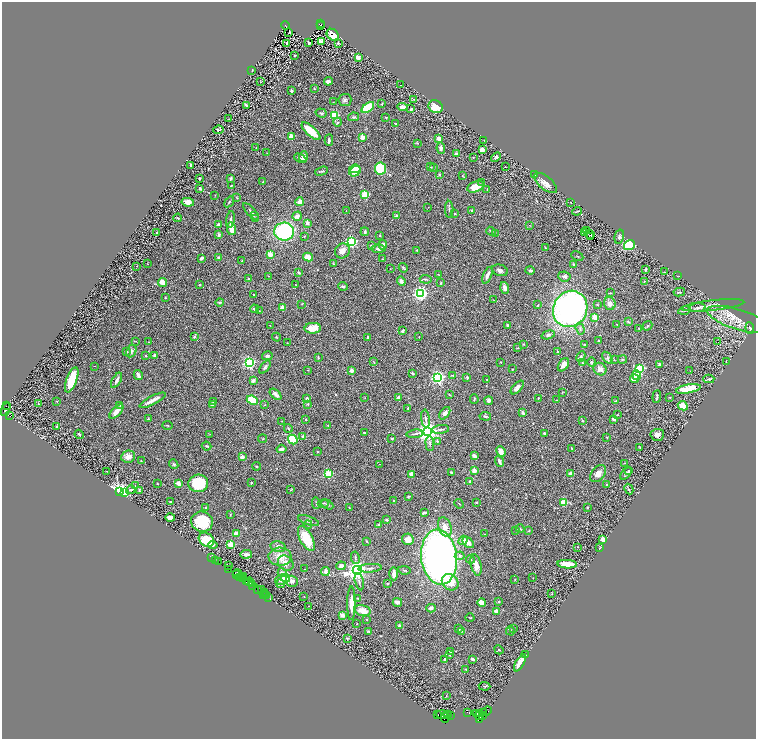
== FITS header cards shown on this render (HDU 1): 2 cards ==
NAXIS1  =                 1508
NAXIS2  =                 1474

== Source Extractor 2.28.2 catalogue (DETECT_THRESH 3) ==
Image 1508 x 1474 px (HDU 1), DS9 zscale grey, zoomed out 1/2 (1 PNG px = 2 x 2 image px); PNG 758 x 741 px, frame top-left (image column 1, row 1474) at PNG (2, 2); each listed source drawn as its Kron ellipse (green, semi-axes under 4 px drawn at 4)
Background 0.709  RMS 0.035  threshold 0.106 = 3 sigma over >= 5 px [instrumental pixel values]
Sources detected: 506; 49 cannot appear on this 1/2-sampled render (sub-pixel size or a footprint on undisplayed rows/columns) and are neither listed nor drawn; the other 457 listed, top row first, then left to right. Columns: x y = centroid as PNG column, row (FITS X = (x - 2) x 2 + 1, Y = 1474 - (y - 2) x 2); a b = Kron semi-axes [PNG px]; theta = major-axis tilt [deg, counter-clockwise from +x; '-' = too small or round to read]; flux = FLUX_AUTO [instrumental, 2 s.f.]
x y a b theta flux
320 24 2 1 - 230
285 25 4 2 - 700
320 26 2 1 - 22
288 32 2 1 - 4.9
333 35 7 5 -44 130
322 41 3 3 - 77
287 43 3 1 - 68
309 43 4 2 - 11
338 43 2 2 - 24
295 55 2 1 - 3
358 58 4 3 - 31
252 70 2 2 - 3.6
261 81 2 2 - 1.7
328 81 4 3 - 28
401 85 2 1 - 2.3
314 89 3 3 - 5.3
291 91 3 3 - 8.8
414 99 4 3 - 7.3
345 100 6 6 - 21
333 102 2 2 - 2.5
382 104 3 2 - 4.1
246 105 3 2 - 16
368 107 7 4 37 220
402 107 5 4 - 27
436 107 7 6 - 88
411 109 3 2 - 6.7
321 113 6 3 -19 7.8
334 115 3 3 - 520
354 117 5 3 - 9.3
386 117 3 2 - 3.4
229 119 3 2 - 2.6
338 122 4 3 - 9.2
396 124 2 2 - 2.8
218 130 5 3 - 7.7
311 131 12 4 -42 140
291 136 2 2 - 170
362 137 2 2 - 170
439 139 3 3 - 47
329 140 5 3 - 12
484 140 2 1 - 1.8
417 143 3 2 - 4.2
256 148 2 1 - 2.2
441 148 6 4 -81 16
482 149 4 3 - 18
267 153 2 1 - 2.2
456 154 2 2 - 52
303 157 5 4 - 25
473 157 2 1 - 2.4
496 157 5 4 - 12
300 158 6 3 -26 14
191 165 2 2 - 6.9
430 167 3 2 - 5.7
434 167 2 2 - 6.4
505 167 2 2 - 2.2
380 168 6 5 - 210
355 169 6 4 6 75
321 171 6 3 19 8.5
355 171 6 5 - 72
440 174 2 2 - 15
534 175 3 3 - 4.6
462 176 3 3 - 5.1
230 178 3 2 - 16
199 179 3 2 - 5
263 182 2 2 - 4.8
482 183 3 2 - 4.2
545 183 14 6 -39 48
232 185 3 3 - 5.5
476 187 9 5 18 81
200 189 3 3 - 11
487 189 2 2 - 4.4
215 195 3 2 - 2.5
365 195 3 3 - 340
237 197 4 2 - 3.9
188 202 6 4 -10 46
229 202 6 3 55 8.3
299 202 4 4 - 28
571 202 2 2 - 4.8
428 207 2 1 - 1.5
449 209 8 2 -88 6.9
346 210 2 2 - 1.6
471 210 3 2 - 6.3
251 211 10 2 -48 12
577 211 5 1 - 6.6
454 214 2 2 - 4.3
254 216 3 2 - 6.7
297 216 5 4 - 31
397 216 3 2 - 23
178 218 4 2 - 5.9
256 218 2 2 - 3.5
230 220 8 3 82 15
307 223 3 2 - 41
219 225 2 2 - 83
529 225 2 1 - 1.8
231 229 6 3 -80 110
586 230 2 1 - 74
491 231 5 2 - 5.3
284 232 10 9 - 650
365 232 4 2 - 13
156 233 3 2 - 8.6
495 233 2 2 - 3.1
585 233 2 1 - 1.6
590 234 5 3 - 2.2
219 235 3 3 - 17
380 235 3 3 - 5
304 236 2 2 - 3.2
590 237 2 1 - 0.52
619 237 7 4 76 13
351 242 3 3 - 1200
383 245 5 4 - 30
629 245 5 5 - 230
371 246 3 3 - 11
545 248 3 2 - 2.4
379 249 7 4 2 20
416 250 3 2 - 4.6
342 251 8 7 - 45
270 254 2 2 - 190
577 256 6 2 -25 4.8
218 257 4 4 - 8.5
308 257 5 4 - 64
201 258 3 2 - 22
382 259 3 2 - 4.1
242 261 2 2 - 8.6
147 264 2 2 - 2.2
334 264 4 2 - 3.7
574 264 2 2 - 14
137 266 3 2 - 2.4
403 268 5 3 - 6.3
390 269 2 2 - 2.2
646 269 3 2 - 9
500 270 8 5 -21 23
530 270 4 3 - 11
665 272 2 2 - 2.3
298 273 3 2 - 7.8
438 275 2 2 - 2.8
487 275 9 3 68 25
268 276 3 2 - 3.2
564 276 6 5 - 15
678 276 3 1 - 2.1
248 279 3 3 - 6.1
426 279 6 2 -3 6.3
401 281 5 4 - 18
644 281 2 2 - 4.7
162 282 4 3 - 91
441 283 3 2 - 5.6
200 285 3 2 - 5
296 285 2 2 - 2.2
343 286 4 3 - 10
505 288 6 4 -71 31
679 292 6 2 9 7
610 293 4 2 - 5.5
254 294 2 2 - 7.5
420 294 3 3 - 2200
165 298 3 2 - 7.9
494 300 3 1 - 2.5
219 302 4 3 - 6.8
610 303 6 5 - 40
302 304 3 2 - 3.5
538 305 4 2 - 5.1
597 305 3 2 - 5.6
713 305 31 5 6 81
282 307 2 2 - 120
698 308 8 4 5 19
254 309 4 3 - 12
570 309 18 16 60 2400
259 311 3 2 - 4.6
685 311 6 3 12 12
595 317 2 2 - 160
738 319 32 10 -17 130
628 322 3 3 - 11
617 324 2 1 - 2.2
270 325 2 1 - 1.6
507 325 3 2 - 11
647 326 5 2 - 5.5
313 328 8 5 3 64
639 328 3 2 - 3.2
750 328 6 2 -83 13
580 329 6 3 -73 12
403 331 3 3 - 7.3
548 335 7 4 16 14
194 337 4 3 - 9.6
276 337 4 2 - 5.3
368 337 3 2 - 9.8
419 337 2 2 - 2.5
136 341 3 2 - 3
599 341 2 1 - 5.6
148 342 2 2 - 1.8
718 342 2 1 - 5.1
287 343 3 2 - 2.4
524 344 3 2 - 3.6
585 345 4 2 - 7.3
518 348 3 3 - 3.2
127 351 3 3 - 5.5
131 351 6 5 - 19
558 352 3 3 - 5
155 355 3 3 - 18
145 356 3 2 - 5.5
267 356 5 4 - 14
581 356 5 3 - 7.6
318 357 4 2 - 5.7
608 358 7 4 -53 14
622 359 5 3 - 6.7
614 360 2 2 - 2.4
374 362 4 2 - 6.2
500 362 2 2 - 3.8
592 362 5 3 - 8.4
726 362 3 2 - 2.8
249 363 3 3 - 1600
582 363 2 2 - 3.9
659 364 3 3 - 12
563 365 7 4 56 35
95 366 2 2 - 2.4
265 367 7 3 52 12
640 368 3 3 - 720
512 369 2 1 - 2.9
600 369 7 6 - 38
308 370 2 2 - 2
352 371 2 2 - 88
690 371 2 1 - 3.3
412 373 3 3 - 8.5
138 375 5 3 - 34
453 375 3 2 - 8.1
637 375 5 4 - 67
438 377 3 3 - 1900
467 377 4 2 - 10
634 378 4 3 - 66
487 379 2 1 - 3.1
709 379 5 3 - 10
72 380 13 5 70 160
116 380 8 3 60 23
253 381 3 3 - 18
517 387 8 4 46 25
688 389 12 4 10 160
562 392 2 2 - 2.7
276 394 7 3 -44 29
449 395 3 2 - 3.7
657 396 6 2 85 8.4
399 397 2 2 - 67
669 397 2 2 - 3.4
365 398 2 2 - 2.5
538 398 3 2 - 3.3
307 399 4 3 - 12
474 399 4 2 - 7.6
152 400 14 3 28 54
252 400 6 3 -24 150
557 400 2 2 - 2.7
57 401 2 2 - 11
489 401 4 3 - 21
616 401 2 2 - 7
213 402 2 1 - 5.9
39 404 4 2 - 4.3
212 404 3 3 - 19
308 404 2 2 - 15
120 405 2 2 - 4
265 405 2 1 - 2
7 406 3 1 - 120
683 406 5 4 - 95
408 408 2 2 - 8.5
6 409 7 3 70 1000
116 411 9 4 46 50
445 413 7 4 54 31
523 413 3 3 - 19
9 415 3 2 - 300
617 415 2 2 - 3.5
485 416 6 3 -7 8.5
148 419 3 2 - 12
306 419 2 2 - 3
425 419 9 2 -83 11
614 419 4 3 - 11
282 421 2 2 - 2.5
582 421 3 2 - 5.1
168 425 5 2 - 5.2
328 425 3 2 - 2.2
57 427 3 2 - 8.8
288 428 4 3 - 6.8
440 429 8 3 6 13
428 431 4 4 - 6900
364 432 2 2 - 4.5
544 433 3 2 - 9.9
79 434 5 3 - 10
210 434 3 2 - 3.1
415 434 8 2 8 8.8
657 435 7 6 - 27
303 436 2 2 - 32
607 437 2 2 - 5.3
392 438 3 2 - 5.9
263 439 4 2 - 4
293 440 5 4 - 440
437 441 3 2 - 9.7
430 444 7 3 -84 12
206 446 5 3 - 8.6
640 447 3 2 - 4.1
571 448 2 2 - 11
281 449 5 3 - 23
501 451 6 4 -66 43
318 452 2 2 - 3.2
474 456 4 3 - 19
128 457 7 6 - 46
242 457 2 2 - 92
141 461 2 2 - 4.1
499 461 6 3 -69 19
625 463 2 1 - 2.6
174 464 5 4 - 9.5
380 464 2 2 - 2.1
257 466 4 2 - 7.3
474 470 2 2 - 150
107 471 2 1 - 3.7
629 471 3 2 - 11
451 472 3 3 - 8.2
626 473 7 3 49 9.8
328 474 3 3 - 490
411 474 4 3 - 46
571 474 3 3 - 36
598 474 10 6 51 45
470 481 3 2 - 9.2
157 483 2 2 - 3.7
178 483 3 2 - 81
198 483 10 9 - 230
251 483 2 2 - 5.5
135 485 2 1 - 1.8
606 485 3 2 - 4.7
629 489 5 4 - 9.9
131 490 5 4 - 6.8
139 490 3 2 - 8.9
291 490 3 2 - 3.1
119 492 3 3 - 5300
124 492 3 3 - 410
409 496 4 3 - 6.6
394 501 2 2 - 6.9
170 502 2 2 - 8.7
476 502 2 2 - 12
564 502 4 4 - 95
316 503 6 3 -76 7.7
324 503 6 3 0 7.2
327 504 6 3 -28 9.5
459 504 5 2 - 3.9
587 507 2 2 - 7.5
206 508 2 2 - 10
349 508 2 2 - 4.5
424 513 4 2 - 13
230 515 3 2 - 3.8
170 518 5 3 - 41
387 520 3 2 - 9
308 521 11 4 -19 23
202 522 11 10 - 240
308 525 4 2 - 4.6
378 525 3 3 - 7.6
445 527 10 6 -70 57
520 529 4 3 - 6.2
516 531 3 3 - 7.2
529 531 4 2 - 4.2
236 534 4 3 - 51
485 534 3 2 - 2.8
306 538 14 6 -63 180
408 539 6 5 - 41
603 539 2 2 - 210
206 540 8 6 -39 200
463 540 5 4 - 37
367 541 3 2 - 5.4
468 542 6 4 -46 35
213 545 4 3 - 14
231 545 3 2 - 240
278 547 8 5 -11 31
578 547 2 1 - 1.8
600 548 3 2 - 3.1
246 554 6 4 9 20
460 556 5 4 - 12
280 557 11 9 -2 82
439 557 27 18 -83 4200
212 558 2 1 - 35
355 558 6 3 -80 8.9
470 559 4 3 - 5.5
216 561 3 1 - 61
218 562 3 2 - 89
286 563 8 7 - 52
567 564 10 4 -3 99
228 565 2 1 - 220
476 565 11 5 -76 51
341 566 5 4 - 29
370 568 11 2 4 15
229 569 4 1 - 190
305 569 2 1 - 3.5
357 570 4 4 - 6000
404 570 6 2 -10 6.6
325 571 4 3 - 31
282 573 5 4 - 21
238 574 5 2 - 330
394 574 6 3 -89 38
236 575 4 2 - 280
241 576 3 2 - 100
244 576 3 1 - 100
239 577 2 1 - 61
242 577 2 1 - 190
286 578 4 3 - 130
533 578 2 1 - 2.1
515 579 3 3 - 4.9
281 580 6 4 18 23
292 581 6 5 - 25
246 582 3 2 - 140
249 582 4 2 - 350
359 582 8 3 -77 12
450 582 9 7 -43 100
252 584 4 2 - 280
280 584 5 3 - 9.3
387 584 2 2 - 17
253 586 2 1 - 63
258 589 2 1 - 40
262 590 2 1 - 120
265 592 2 1 - 51
263 594 2 1 - 47
552 594 3 2 - 3.3
265 595 2 1 - 55
266 596 2 1 - 51
304 596 2 1 - 1.9
268 597 2 1 - 130
357 598 4 2 - 4.3
499 601 2 2 - 18
397 602 5 3 - 20
351 603 17 4 90 70
482 603 4 3 - 63
309 606 2 1 - 2.9
431 608 4 4 - 19
362 610 8 5 -14 75
496 611 3 3 - 32
342 615 4 3 - 26
470 618 4 2 - 3.8
367 619 2 2 - 4
357 624 2 1 - 4.1
399 626 3 3 - 13
459 629 2 2 - 20
514 629 2 2 - 3.2
368 631 4 3 - 6.1
462 631 2 2 - 3.6
510 631 4 2 - 11
347 638 4 2 - 4.4
499 650 5 3 - 5.7
450 651 4 3 - 6.9
449 655 2 2 - 4.3
526 655 2 1 - 2.8
444 659 4 2 - 9.6
472 659 4 2 - 22
520 663 9 3 59 120
466 669 3 2 - 4.1
485 686 6 1 -5 3.5
446 696 2 2 - 2.2
487 711 5 2 - 71
468 712 3 1 - 29
477 713 3 2 - 200
480 713 2 1 - 400
483 713 3 2 - 460
448 714 2 1 - 680
437 715 3 1 - 49
442 715 6 3 -4 490
451 715 4 2 - 190
479 716 4 2 - 250
482 716 2 1 - 42
445 718 5 3 - 570
479 719 3 1 - 26
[49 sub-pixel or undisplayed-footprint detections neither listed nor drawn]